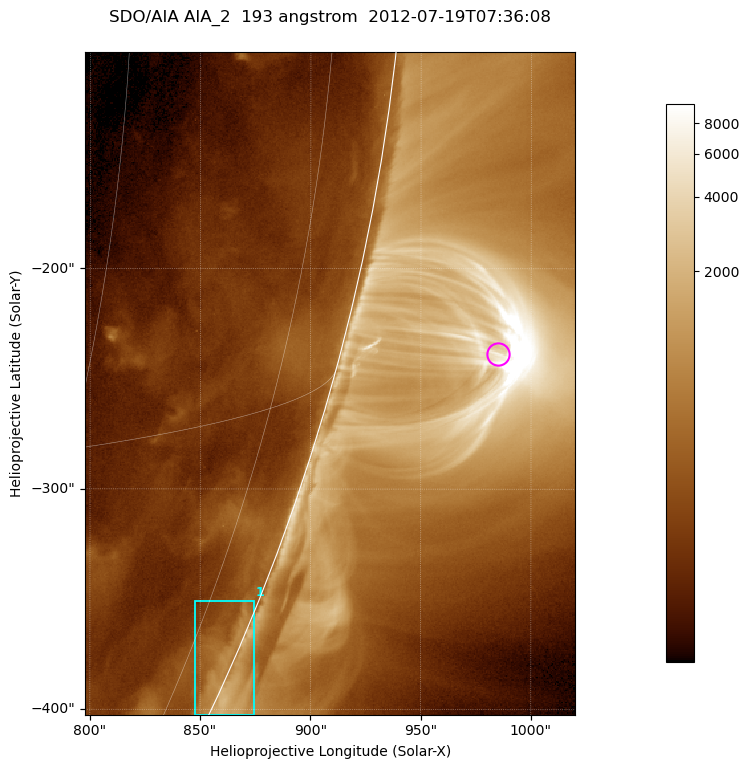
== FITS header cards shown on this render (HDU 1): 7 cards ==
TELESCOP= 'SDO/AIA '           / For AIA: SDO/AIA
INSTRUME= 'AIA_2   '           / For AIA: AIA_ATA1, AIA_ATA2, AIA_ATA3 or AIA_AT
WAVELNTH=                  193 / [angstrom] Wavelength
WAVEUNIT= 'angstrom'           / Wavelength unit: angstrom
DATE-OBS= '2012-07-19T07:36:08.640' / [ISO] Date when observation started; ISO 8
CTYPE1  = 'HPLN-TAN'           / CTYPE1; Typically HPLN
CTYPE2  = 'HPLT-TAN'           / CTYPE2; Typically HPLT

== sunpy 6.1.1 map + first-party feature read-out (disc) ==
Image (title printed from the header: SDO/AIA AIA_2  193 angstrom  2012-07-19T07:36:08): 370 x 500 px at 0.601 arcsec/px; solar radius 944 arcsec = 1572 px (partial field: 1.2% of the solar disc is inside the frame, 48% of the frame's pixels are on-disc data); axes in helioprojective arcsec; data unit not stated in the header (colour bar unlabelled)
Orientation: roll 0.0564 deg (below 1 deg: not rotated)
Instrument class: DISC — disc imager (sunpy class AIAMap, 193 A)
Bright regions (active regions / flare kernels): reference = the on-disc median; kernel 3 px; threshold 5 sigma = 330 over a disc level ~167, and >= 1.15x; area >= 185 px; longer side >= 4 px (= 2.4 arcsec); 1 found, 1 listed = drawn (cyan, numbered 1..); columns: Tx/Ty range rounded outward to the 2 arcsec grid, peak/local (2 s.f.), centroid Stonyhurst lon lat
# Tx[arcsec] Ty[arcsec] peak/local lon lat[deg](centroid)
1 848..874 -404..-350 8.7 +82 -23
Off-limb structures (1.02-1.3 R_sun): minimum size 92 px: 2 found; the strongest spans PA ~250..260 deg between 1.02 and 1.14 R_sun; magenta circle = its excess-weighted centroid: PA ~255 deg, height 1.07 R_sun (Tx ~984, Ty ~-238 arcsec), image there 12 x the reference